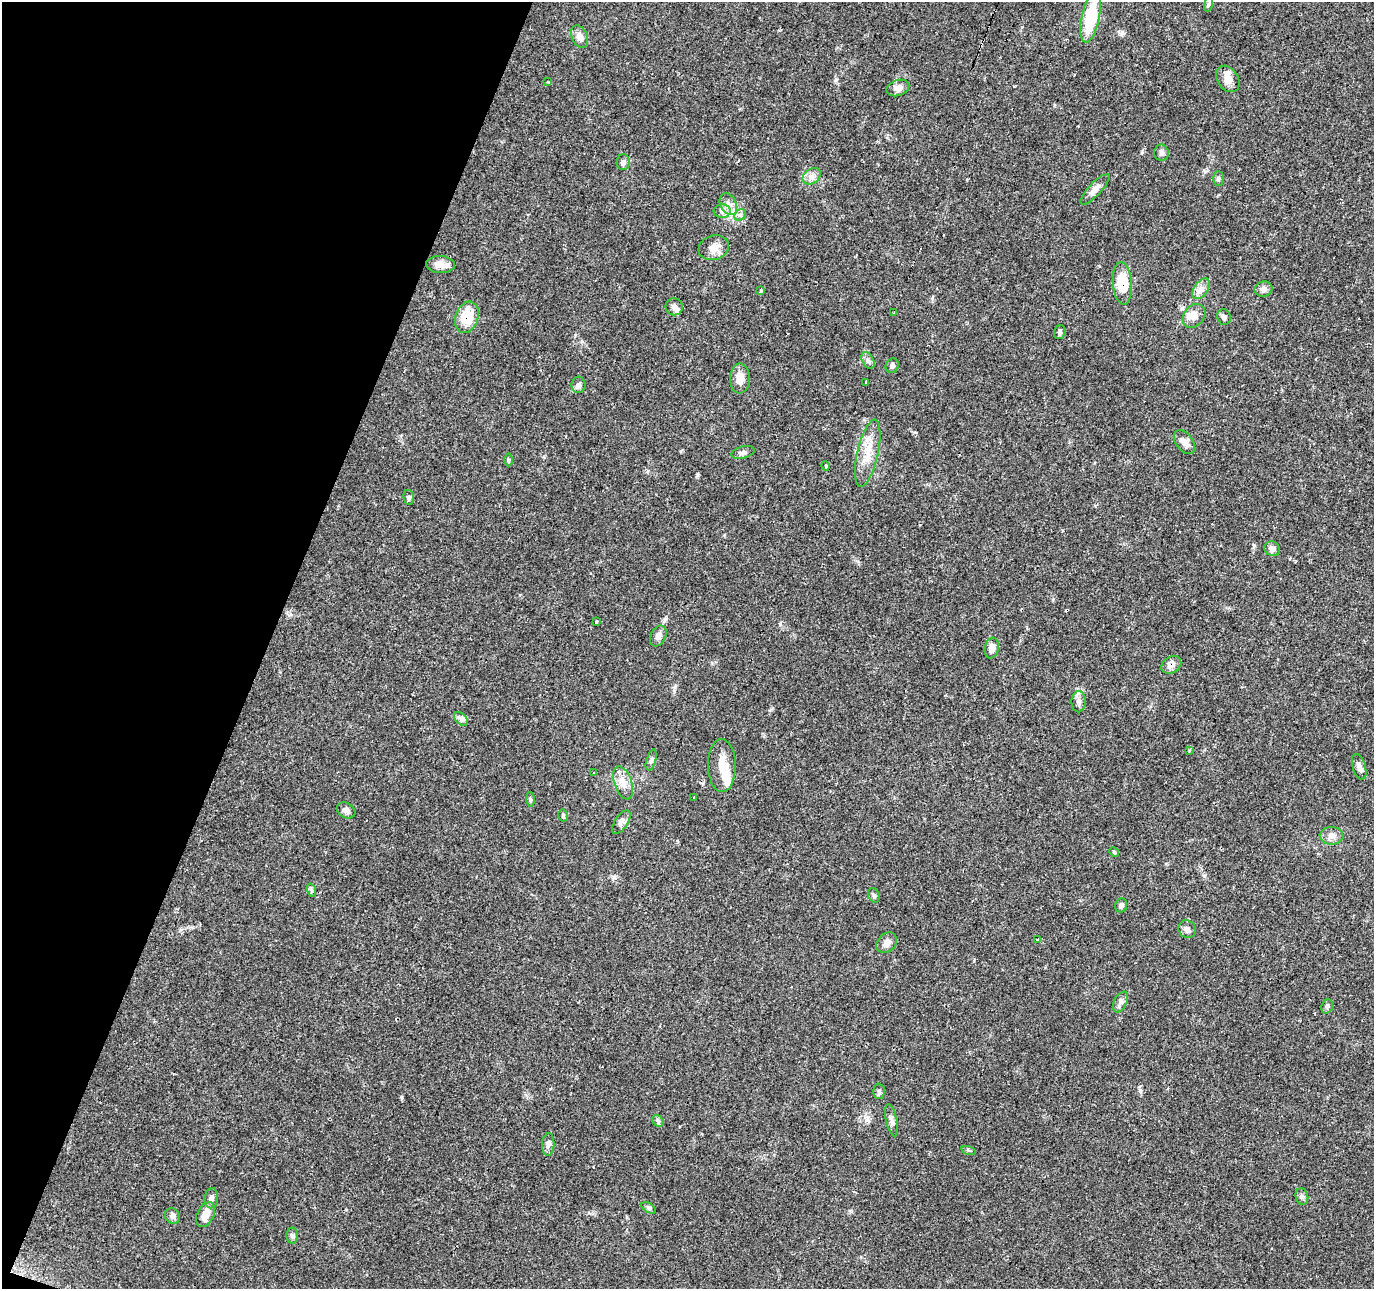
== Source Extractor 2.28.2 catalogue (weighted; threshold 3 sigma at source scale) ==
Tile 9 of 4 x 4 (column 1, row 3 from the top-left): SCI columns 8-1379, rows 1564-2850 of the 5493 x 5634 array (HDU 1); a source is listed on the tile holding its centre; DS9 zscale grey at full resolution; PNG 1376 x 1291 px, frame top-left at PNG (2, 2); each listed source drawn as its Kron ellipse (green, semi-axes under 4 px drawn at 4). Shown black and unused: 19% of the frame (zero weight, under 2 of 3 exposures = <1% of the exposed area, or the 3 px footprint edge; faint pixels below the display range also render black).
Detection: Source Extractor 2.28.2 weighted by HDU 2 'WHT'; one run over the whole footprint, this tile lists its part. Background 0.0634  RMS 0.0049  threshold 0.022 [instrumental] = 3 sigma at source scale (4.5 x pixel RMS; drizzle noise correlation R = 1.50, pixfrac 1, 0.0396/0.0396 arcsec/px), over >= 5 px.
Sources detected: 85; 6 cosmic-ray / hot-pixel residue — neither listed nor drawn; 3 inside a brighter listed object's ellipse — not listed separately; the other 76 listed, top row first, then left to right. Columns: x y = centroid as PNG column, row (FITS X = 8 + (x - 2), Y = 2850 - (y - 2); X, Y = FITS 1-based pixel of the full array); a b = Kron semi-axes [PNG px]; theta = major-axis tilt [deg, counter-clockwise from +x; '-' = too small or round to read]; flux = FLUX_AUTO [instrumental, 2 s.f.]
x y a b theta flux
1208 4 8 4 81 0.79
1090 18 25 9 78 25
580 37 12 7 -66 3.4
1228 79 14 10 -55 4.1
548 81 3 2 - 0.39
898 88 11 8 17 3.1
1161 153 8 7 - 1.4
623 162 8 6 87 1.4
812 176 10 7 33 2.4
1218 178 7 5 90 0.94
1095 189 20 6 47 3.1
728 204 11 8 -63 3.2
722 211 8 7 - 2
740 215 6 5 - 0.98
714 248 15 12 17 4.2
440 264 14 8 -2 4.7
1122 283 21 9 -85 15
1201 289 12 6 56 2.7
1263 289 9 7 10 2
760 291 3 3 - 2.4
674 307 9 8 - 1.8
894 312 3 3 - 1.7
1194 316 13 10 49 4.2
467 317 16 11 70 15
1224 317 8 6 -76 1.5
1060 332 7 5 71 1
868 361 9 5 -63 1.3
892 366 7 6 - 1.6
740 378 15 10 89 4.3
865 382 3 3 - 1.5
579 385 8 7 - 1.4
1184 442 14 8 -52 3
743 452 12 6 14 1.6
868 453 34 10 77 9.6
508 460 6 4 89 0.61
826 466 5 3 - 0.39
409 497 7 5 -83 0.94
1272 549 8 7 - 2.3
596 622 3 3 - 0.71
658 636 11 7 61 2.6
992 648 10 7 78 3.6
1171 665 10 8 32 3.4
1079 702 11 7 -89 2.2
461 719 8 5 -46 1.4
1190 751 3 3 - 1.4
651 760 11 5 73 1.1
722 765 26 14 -89 8.1
1359 767 13 6 -73 2.3
593 772 3 2 - 0.79
623 783 17 9 -70 4.7
694 798 3 3 - 1.3
530 799 7 4 -89 0.7
346 810 10 7 -30 2.1
563 815 6 4 -77 0.71
621 822 13 6 56 2
1332 836 12 9 1 2.7
1114 852 5 4 - 0.54
311 890 7 4 -71 0.76
874 895 7 5 -70 0.95
1121 905 7 6 - 1.5
1187 929 9 8 - 1.9
1037 940 3 3 - 2.2
887 943 11 9 47 2.9
1120 1002 11 6 64 1.8
1327 1006 7 5 68 1.1
879 1091 8 6 -89 1
892 1120 16 5 -78 2
658 1121 6 5 - 0.87
548 1144 11 6 88 2
968 1150 7 3 -19 0.67
1302 1197 8 6 -74 1.2
211 1198 10 7 84 1.7
649 1208 8 4 -32 0.89
205 1215 13 8 65 5.5
172 1216 8 7 - 1.7
292 1235 8 6 -89 1.1
Overlapping masked pixels (flux is a lower limit): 3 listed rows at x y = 1122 283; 467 317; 1171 665
Unlisted compact peaks at least as high as the median listed source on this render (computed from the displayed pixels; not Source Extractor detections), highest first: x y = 402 1097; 697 475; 1140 1091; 290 614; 1142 152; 614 877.